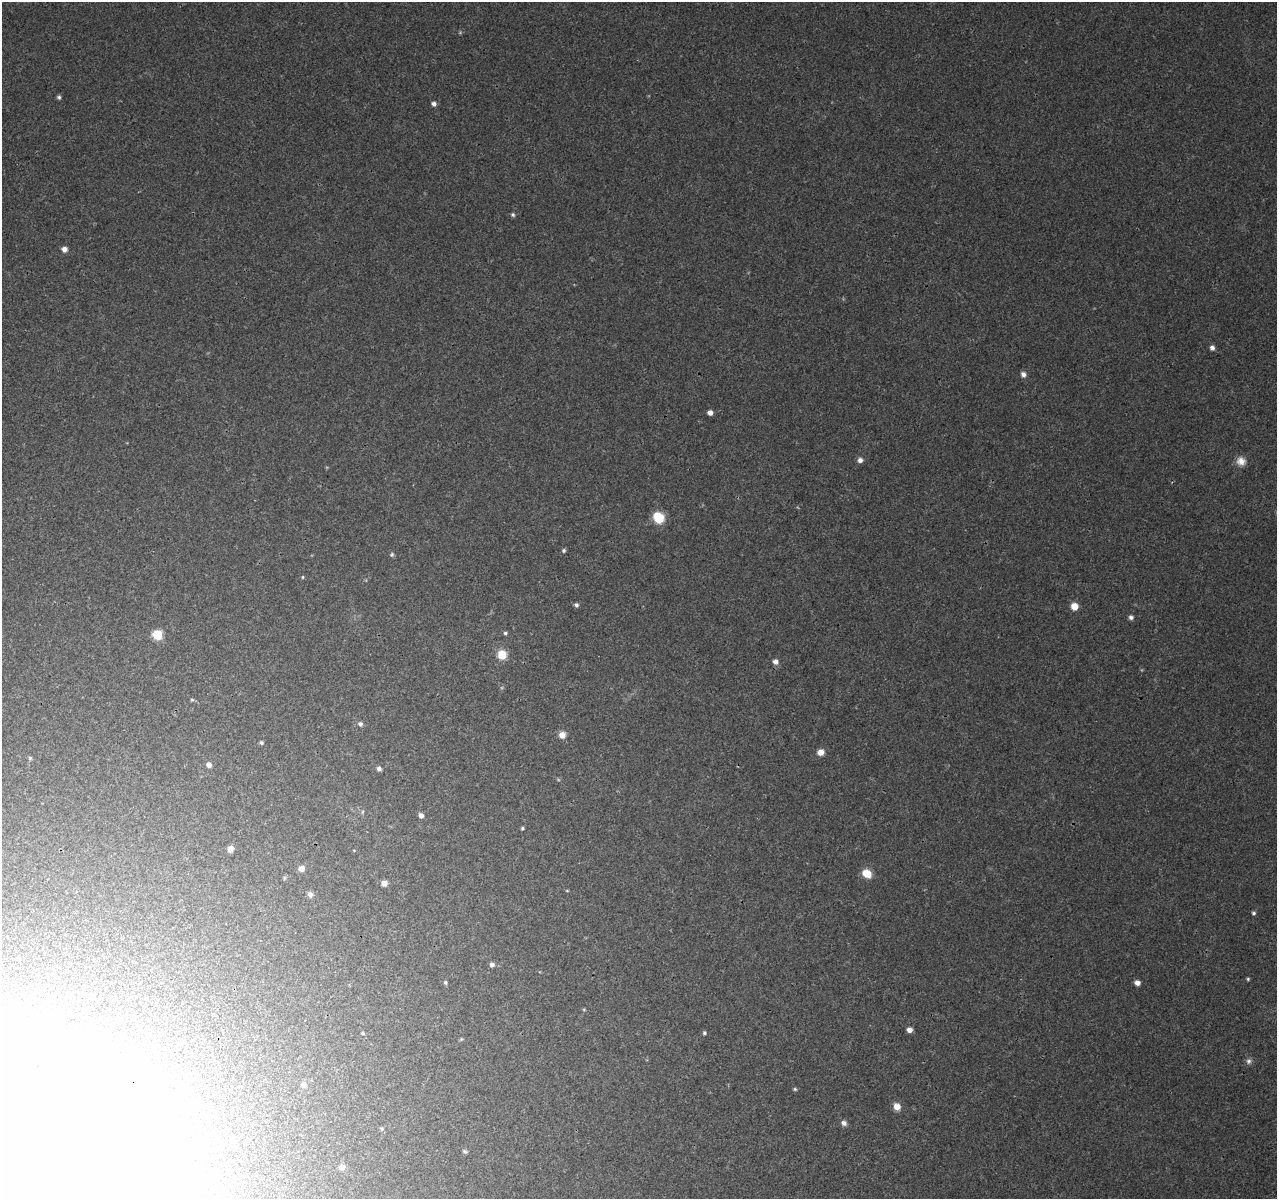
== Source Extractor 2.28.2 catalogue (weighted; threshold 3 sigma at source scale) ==
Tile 7 of 4 x 4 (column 3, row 2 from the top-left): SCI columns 2561-3835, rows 2681-3877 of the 5117 x 5298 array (HDU 1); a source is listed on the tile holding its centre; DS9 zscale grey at full resolution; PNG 1279 x 1201 px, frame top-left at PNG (2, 2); no overlay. Shown black and unused: <1% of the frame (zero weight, under 3 of 4 exposures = <1% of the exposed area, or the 3 px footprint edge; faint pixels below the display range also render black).
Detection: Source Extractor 2.28.2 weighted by HDU 2 'WHT'; one run over the whole footprint, this tile lists its part. Background 0.0078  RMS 0.0023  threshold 0.0102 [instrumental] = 3 sigma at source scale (4.5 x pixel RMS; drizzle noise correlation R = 1.50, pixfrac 1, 0.0396/0.0396 arcsec/px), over >= 5 px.
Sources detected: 59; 2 inside a brighter object's white glare — not listed; the other 57 listed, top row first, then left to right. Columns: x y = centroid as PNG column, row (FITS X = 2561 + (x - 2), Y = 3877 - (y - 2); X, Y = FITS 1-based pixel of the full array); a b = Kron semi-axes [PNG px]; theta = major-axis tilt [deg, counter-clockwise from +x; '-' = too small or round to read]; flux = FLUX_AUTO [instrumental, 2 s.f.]
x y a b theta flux
59 97 5 4 - 0.45
434 104 6 5 - 0.77
513 215 6 5 - 0.44
64 249 6 6 - 1.3
1212 348 5 5 - 0.87
1023 374 7 6 - 1
710 412 5 4 - 1.6
860 460 6 6 - 0.95
1241 461 12 11 - 2
658 517 10 8 -45 7.4
564 550 5 4 - 0.46
392 554 6 5 - 0.4
303 577 5 3 - 0.23
576 605 6 5 - 0.52
1074 606 7 6 - 2.8
1131 617 6 5 - 0.68
505 633 5 5 - 0.45
157 635 7 7 - 6.3
502 655 9 8 - 4.4
775 662 6 6 - 1.2
192 700 6 4 -1 0.3
360 724 6 6 - 0.67
562 735 7 7 - 2
261 742 5 4 - 0.39
821 752 6 6 - 2.1
30 758 6 5 - 0.36
209 765 5 5 - 1.1
379 769 6 5 - 0.74
362 812 6 4 88 0.33
421 815 6 5 - 1
522 828 4 4 - 0.33
230 849 5 5 - 1.8
354 850 5 3 - 0.19
301 868 6 5 - 2.1
867 873 7 6 - 5.5
284 878 6 5 - 0.35
384 883 6 6 - 1.5
567 891 5 3 - 0.18
310 894 7 6 - 0.94
1254 913 5 4 - 0.43
492 964 5 5 - 0.83
1248 979 4 4 - 0.3
445 982 5 4 - 0.37
1137 983 5 5 - 1.4
909 1030 5 5 - 1.3
363 1033 4 3 - 0.27
704 1033 5 5 - 0.4
461 1039 5 4 - 0.26
1249 1061 8 7 - 0.77
304 1085 7 6 - 0.84
795 1089 5 4 - 0.33
897 1106 7 7 - 2.2
844 1123 7 6 - 0.89
382 1129 6 5 - 0.34
465 1151 6 5 - 0.43
342 1167 7 6 - 1.4
36 1185 248 127 6 640
Overlapping masked pixels (flux is a lower limit): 1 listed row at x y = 36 1185
Isophote crosses this tile's border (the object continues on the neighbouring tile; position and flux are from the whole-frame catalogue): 1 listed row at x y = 36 1185